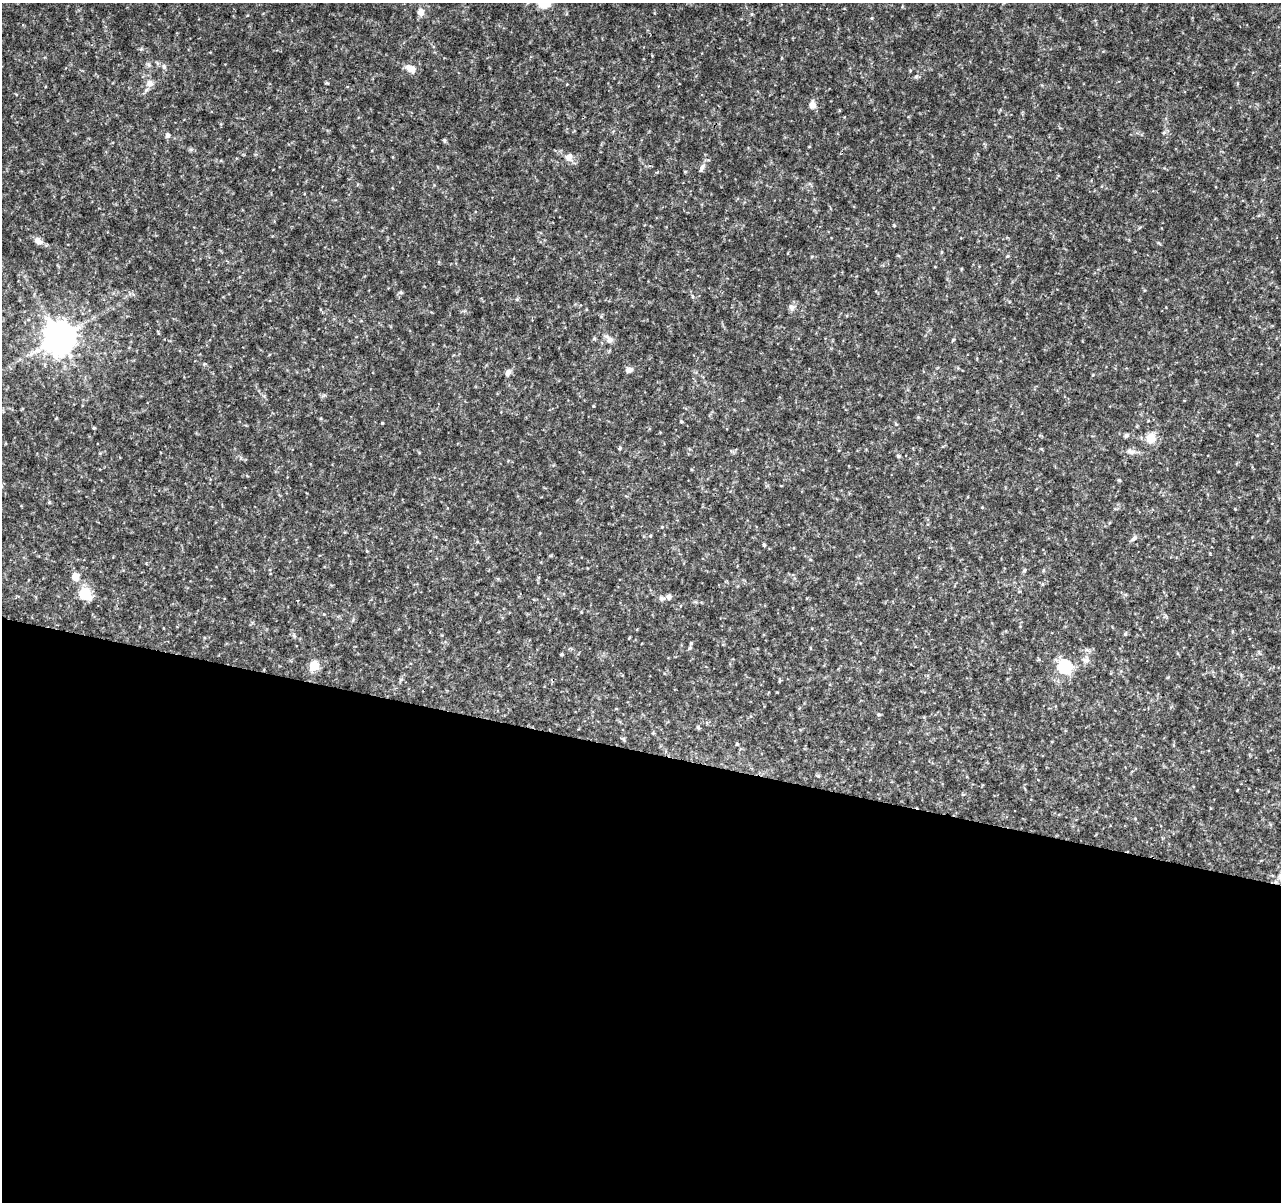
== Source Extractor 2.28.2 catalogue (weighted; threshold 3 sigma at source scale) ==
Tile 14 of 4 x 4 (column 2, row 4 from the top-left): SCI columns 1286-2564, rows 233-1432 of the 5138 x 5323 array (HDU 1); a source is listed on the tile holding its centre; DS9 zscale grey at full resolution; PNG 1283 x 1204 px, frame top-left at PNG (2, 3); no overlay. Shown black and unused: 38% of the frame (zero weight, under 3 of 4 exposures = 1% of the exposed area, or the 3 px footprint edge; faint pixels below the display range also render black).
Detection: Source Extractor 2.28.2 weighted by HDU 2 'WHT'; one run over the whole footprint, this tile lists its part. Background 0.0536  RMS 0.0045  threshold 0.0204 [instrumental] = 3 sigma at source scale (4.5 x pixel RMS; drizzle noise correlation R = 1.50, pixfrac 1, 0.0396/0.0396 arcsec/px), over >= 5 px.
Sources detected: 51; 1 inside a brighter listed object's ellipse — not listed separately; the other 50 listed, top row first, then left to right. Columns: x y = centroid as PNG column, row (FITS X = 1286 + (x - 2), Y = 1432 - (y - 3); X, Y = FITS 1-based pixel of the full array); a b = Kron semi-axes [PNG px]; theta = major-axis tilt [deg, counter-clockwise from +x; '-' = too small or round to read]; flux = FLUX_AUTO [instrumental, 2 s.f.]
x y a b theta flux
421 12 8 8 - 2.9
164 66 8 5 -63 1
411 69 13 8 -32 4.1
916 76 6 5 - 0.84
150 83 10 10 - 2.7
812 105 7 7 - 3.5
168 135 6 5 - 1.5
569 157 12 11 - 3
702 167 13 5 62 1.7
38 241 11 7 -28 2.9
941 252 5 3 - 0.45
1007 256 5 5 - 0.53
517 299 6 3 19 0.57
792 307 9 8 - 1.6
59 337 10 9 - 910
594 338 5 4 - 0.66
609 340 10 8 -44 2.2
204 364 4 4 - 0.49
629 370 8 6 14 2.2
508 373 9 6 75 1.5
593 406 3 3 - 0.39
681 422 4 3 - 0.55
382 423 4 3 - 0.41
94 428 4 3 - 0.48
1126 435 7 5 49 0.76
1151 438 5 5 - 23
620 448 5 4 - 0.58
1131 452 13 7 -14 2.3
898 456 6 4 -21 0.6
1119 480 4 4 - 0.54
662 527 4 3 - 0.36
1134 538 9 6 40 1.3
764 545 4 3 - 0.68
367 551 4 4 - 0.35
1025 570 6 3 70 0.56
75 577 9 8 - 3.7
85 595 16 13 -56 9.2
662 598 8 7 - 1.4
1125 634 5 5 - 0.61
294 635 6 5 - 0.78
691 643 5 5 - 0.67
562 654 4 3 - 0.52
1086 660 9 7 30 1.9
314 666 5 5 - 21
1065 666 6 6 - 75
401 679 6 4 19 0.61
879 714 5 4 - 0.67
698 727 5 5 - 0.7
623 739 6 4 -70 0.64
737 744 4 4 - 0.53
Unlisted compact peaks at least as high as the median listed source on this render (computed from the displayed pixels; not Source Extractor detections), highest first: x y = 401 292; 894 225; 327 83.